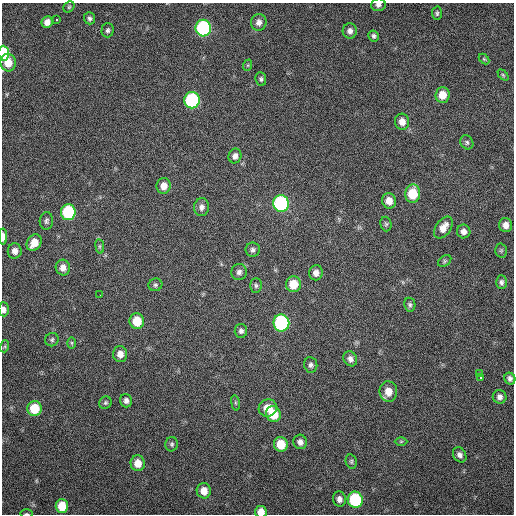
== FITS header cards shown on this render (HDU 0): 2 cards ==
NAXIS1  =                  512 / Axis length
NAXIS2  =                  512 / Axis length

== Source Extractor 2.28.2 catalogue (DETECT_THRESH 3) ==
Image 512 x 512 px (HDU 0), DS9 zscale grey, 1 PNG px = 1 image px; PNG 516 x 516 px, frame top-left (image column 1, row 512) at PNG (2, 3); each listed source drawn as its Kron ellipse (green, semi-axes under 4 px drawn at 4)
Background 95.7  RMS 6.5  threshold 19.6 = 3 sigma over >= 5 px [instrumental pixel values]
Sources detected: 83; all 83 listed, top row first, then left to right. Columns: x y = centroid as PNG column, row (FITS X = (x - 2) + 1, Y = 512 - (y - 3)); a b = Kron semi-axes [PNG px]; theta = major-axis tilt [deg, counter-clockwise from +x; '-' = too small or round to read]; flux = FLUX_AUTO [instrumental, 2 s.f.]
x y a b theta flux
378 5 7 6 - 1500
69 7 6 5 - 660
437 13 7 5 -89 870
89 18 6 5 - 1100
57 20 3 2 - 510
47 22 6 5 - 2700
259 22 8 7 - 2500
203 28 8 7 - 70000
108 30 7 6 - 1100
350 31 7 7 - 1900
374 36 6 5 - 970
3 53 7 5 -89 24000
484 59 6 4 -44 550
8 63 9 7 -83 6700
248 65 6 4 71 540
503 75 6 4 -46 510
261 79 7 5 -82 920
442 95 8 7 - 5500
192 100 8 8 - 49000
402 122 8 7 - 3100
467 142 7 6 - 940
235 156 7 6 - 2100
164 186 8 7 - 3900
413 194 9 7 84 13000
389 201 7 7 - 4000
281 203 8 8 - 66000
202 207 9 7 85 2000
68 212 8 7 - 33000
46 221 9 6 85 1200
386 224 7 5 -76 800
506 225 7 6 - 2700
443 227 12 7 55 4400
464 231 7 6 - 2100
3 236 8 4 -89 3700
34 243 9 7 56 6500
100 246 7 4 -82 630
253 250 7 7 - 1300
501 250 7 6 - 690
15 251 7 7 - 2700
445 261 7 5 37 760
63 268 8 7 - 3000
239 272 8 8 - 1700
316 273 7 7 - 2600
501 282 7 5 -87 1300
293 284 8 7 - 7900
155 285 7 6 - 920
256 286 7 5 -88 980
100 295 2 2 - 210
410 305 7 5 -80 1000
4 309 7 5 -88 1800
137 321 8 7 - 9600
281 323 8 8 - 63000
241 331 7 6 - 1300
52 340 7 6 - 930
72 343 6 4 -89 560
5 346 6 4 72 570
120 354 7 7 - 3300
350 359 8 6 -61 1700
311 365 8 6 -83 1300
479 374 3 3 - 1100
481 377 3 2 - 2500
510 378 6 5 - 1300
388 392 10 9 - 5000
500 397 7 6 - 1900
126 401 7 6 - 1800
105 403 6 6 - 800
235 403 8 4 -81 740
34 408 7 7 - 12000
268 408 9 8 - 5500
273 414 8 7 - 10000
401 441 6 4 1 610
300 442 7 7 - 2000
172 444 7 6 - 900
281 444 7 7 - 9200
460 455 8 6 -57 1700
351 461 7 5 -78 920
138 463 8 7 - 5600
204 491 8 7 - 4500
339 499 7 6 - 2000
355 500 8 7 - 33000
62 506 7 6 - 8900
261 512 6 6 - 3800
27 514 6 3 -1 570
At the frame edge (FLAGS 8, measured only in part): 7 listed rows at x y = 378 5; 3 53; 8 63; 3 236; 4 309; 261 512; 27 514